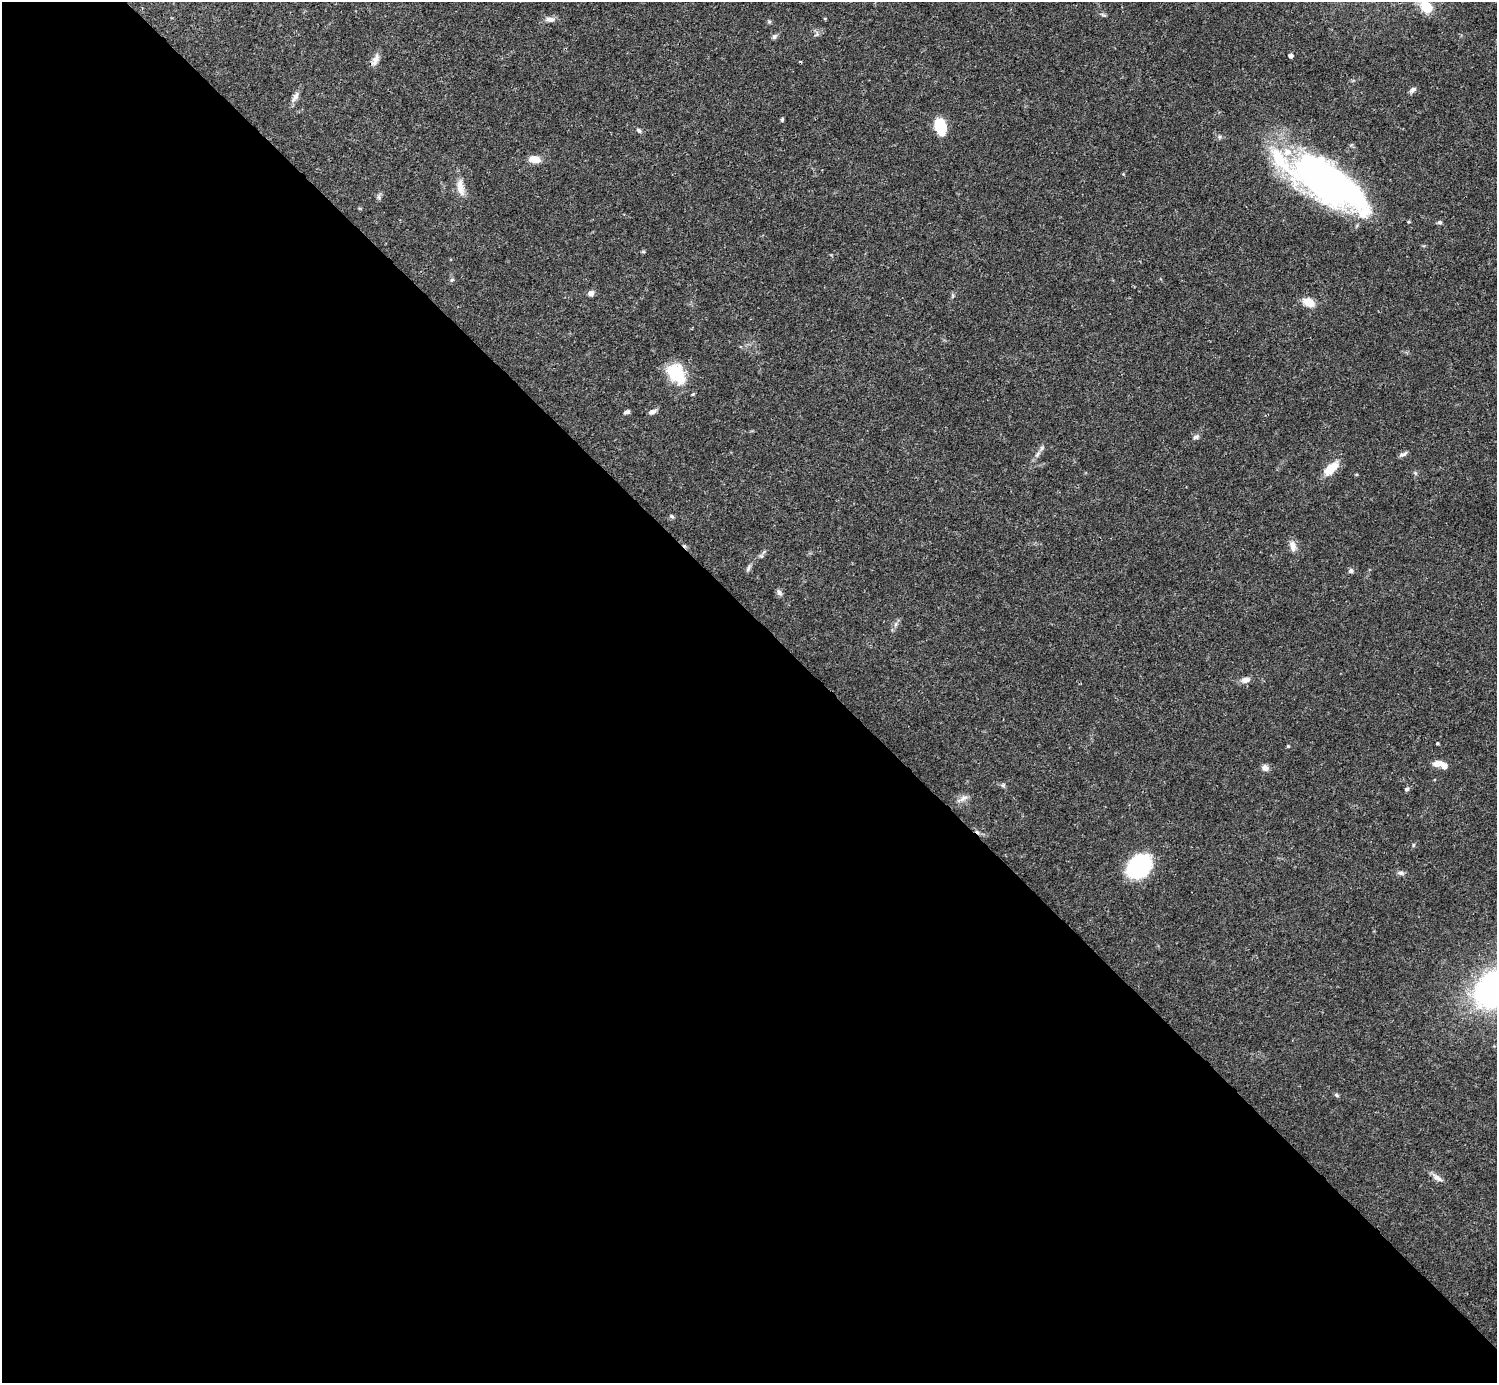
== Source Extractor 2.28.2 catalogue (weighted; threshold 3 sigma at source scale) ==
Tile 9 of 4 x 4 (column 1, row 3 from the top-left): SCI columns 1-1495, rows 1540-2920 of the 5982 x 5981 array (HDU 1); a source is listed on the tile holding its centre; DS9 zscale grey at full resolution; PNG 1499 x 1385 px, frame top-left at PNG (2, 2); no overlay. Shown black and unused: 55% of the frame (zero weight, under 3 of 4 exposures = <1% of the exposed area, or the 3 px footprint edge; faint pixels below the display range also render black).
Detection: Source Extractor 2.28.2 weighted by HDU 2 'WHT'; one run over the whole footprint, this tile lists its part. Background 0.0408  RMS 0.0027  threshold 0.012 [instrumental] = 3 sigma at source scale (4.5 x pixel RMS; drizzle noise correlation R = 1.50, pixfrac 1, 0.05/0.05 arcsec/px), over >= 5 px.
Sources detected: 56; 2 inside a brighter object's white glare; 2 cosmic-ray / hot-pixel residue — not listed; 3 inside a brighter listed object's ellipse — not listed separately; the other 49 listed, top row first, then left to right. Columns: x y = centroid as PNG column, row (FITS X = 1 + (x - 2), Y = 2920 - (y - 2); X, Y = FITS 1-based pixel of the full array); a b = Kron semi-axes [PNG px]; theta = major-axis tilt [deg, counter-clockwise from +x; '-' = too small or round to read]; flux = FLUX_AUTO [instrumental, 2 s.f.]
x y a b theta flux
1426 7 16 13 -39 5.4
550 19 14 7 0 1.3
817 34 7 4 71 0.49
774 36 8 5 50 0.6
1290 56 4 4 - 1.1
375 60 17 7 67 1.7
1413 90 8 5 31 0.94
295 97 15 7 63 1.4
782 120 5 4 - 0.37
940 126 15 10 -76 9.2
638 130 7 5 -46 0.58
534 159 11 7 -8 3.5
1325 180 77 27 -43 78
460 187 25 9 -80 3.1
379 197 7 4 -71 0.51
1439 222 7 5 1 0.48
643 252 6 4 0 0.31
452 280 6 5 - 0.46
591 293 7 6 - 1.3
1308 302 13 9 -25 3.5
676 373 26 17 -54 10
627 412 7 4 20 0.73
652 412 10 5 21 0.9
1196 437 9 6 16 0.7
1403 454 13 4 29 0.77
1037 455 10 5 63 0.93
1331 468 20 9 43 4.6
1415 473 6 4 -47 0.38
672 516 7 4 -29 0.47
1293 546 16 8 -76 1.8
761 556 6 5 - 0.46
748 568 10 5 66 0.66
1351 571 7 6 - 0.67
779 592 9 6 -57 0.86
896 624 7 4 70 0.59
1245 680 11 7 6 1.6
1437 743 3 3 - 0.61
1288 746 4 4 - 0.25
1436 764 12 6 12 2.2
1265 768 8 7 - 1.2
1003 785 6 5 - 0.47
1407 789 6 5 - 0.54
963 798 15 7 27 1.5
1413 845 6 3 71 0.31
1139 866 18 14 41 35
1401 873 8 6 -11 0.78
1496 988 34 26 32 110
1336 1095 6 4 -28 0.48
1437 1178 13 7 -28 1.4
Isophote crosses this tile's border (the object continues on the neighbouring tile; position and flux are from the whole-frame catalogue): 1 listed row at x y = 1496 988